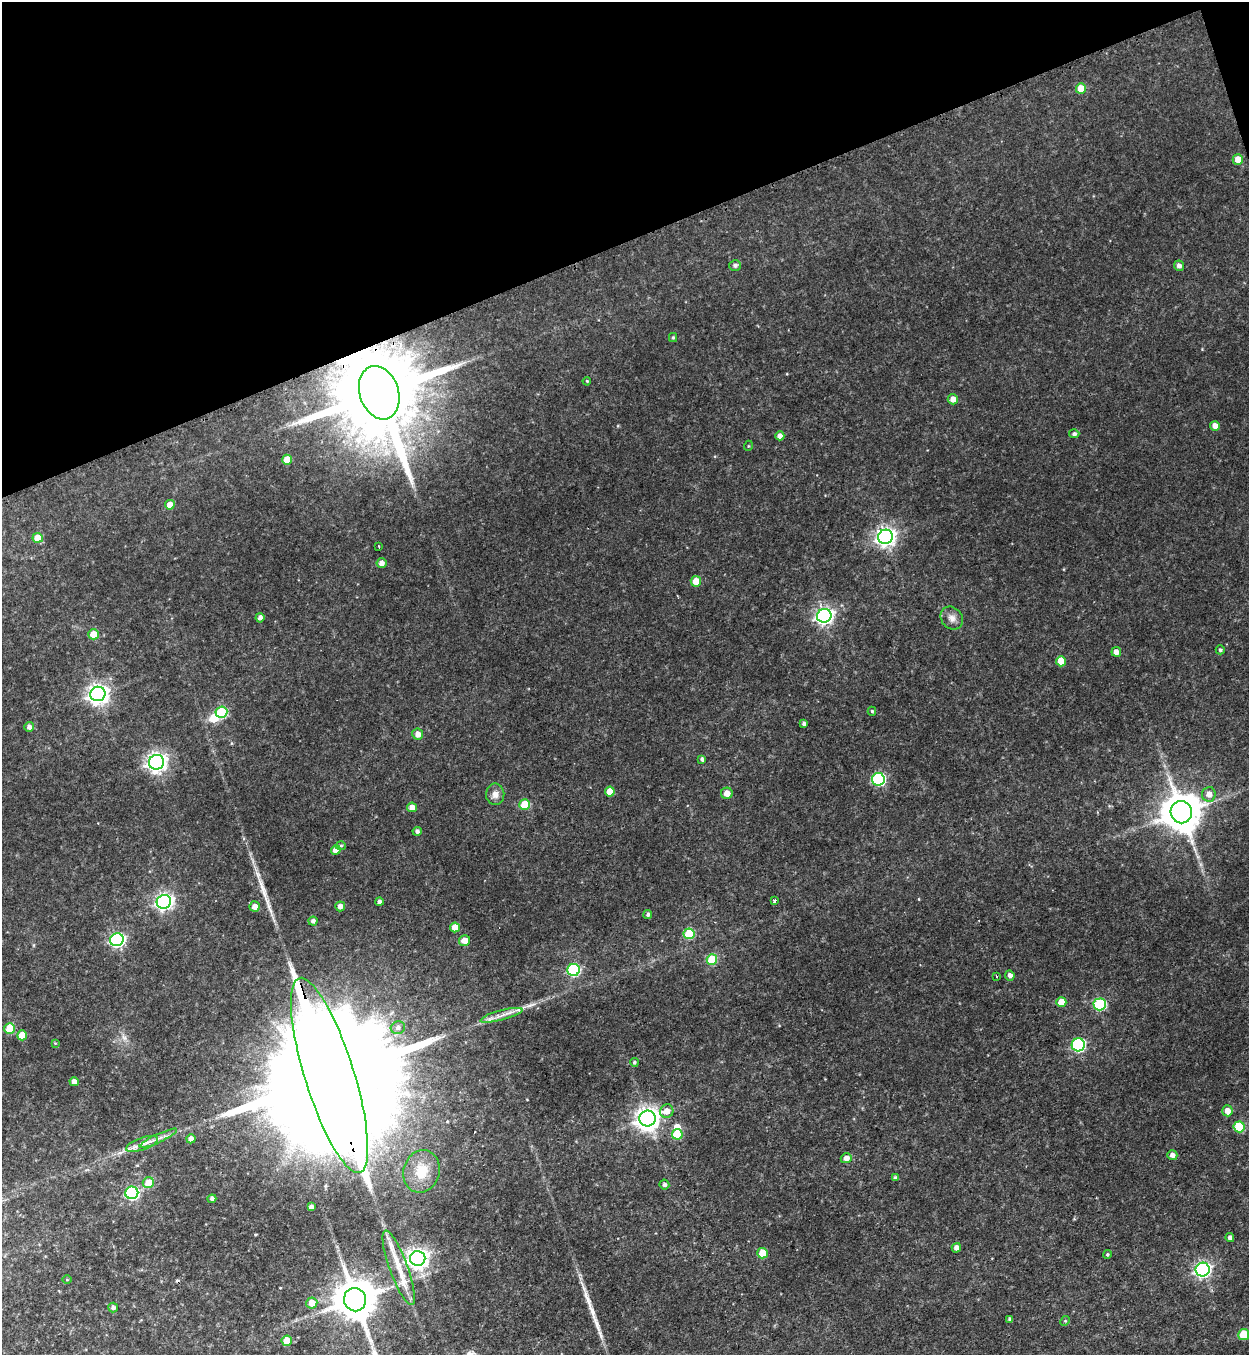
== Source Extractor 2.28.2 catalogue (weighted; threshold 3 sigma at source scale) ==
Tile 3 of 4 x 4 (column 3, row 1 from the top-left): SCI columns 2771-4017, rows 4082-5434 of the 5414 x 5454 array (HDU 1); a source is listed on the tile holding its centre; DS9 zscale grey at full resolution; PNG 1251 x 1357 px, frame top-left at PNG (2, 2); each listed source drawn as its Kron ellipse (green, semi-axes under 4 px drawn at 4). Shown black and unused: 18% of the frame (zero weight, under 3 of 4 exposures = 3% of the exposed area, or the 3 px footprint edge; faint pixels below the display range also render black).
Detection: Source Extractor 2.28.2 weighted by HDU 2 'WHT'; one run over the whole footprint, this tile lists its part. Background 0.175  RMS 0.0097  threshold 0.0434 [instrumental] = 3 sigma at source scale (4.5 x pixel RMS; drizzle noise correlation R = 1.50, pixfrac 1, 0.05/0.05 arcsec/px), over >= 5 px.
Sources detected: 108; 2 inside a brighter object's white glare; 2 cosmic-ray / hot-pixel residue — neither listed nor drawn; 1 inside a brighter listed object's ellipse — not listed separately; the other 103 listed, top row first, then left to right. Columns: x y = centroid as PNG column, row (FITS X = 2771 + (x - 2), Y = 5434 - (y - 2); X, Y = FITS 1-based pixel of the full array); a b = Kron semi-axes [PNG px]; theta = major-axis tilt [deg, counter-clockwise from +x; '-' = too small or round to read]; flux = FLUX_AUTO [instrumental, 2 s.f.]
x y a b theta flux
1081 88 5 5 - 17
1238 159 5 5 - 12
735 265 6 5 - 3
1179 266 5 5 - 3.9
673 337 4 4 - 1.6
587 381 4 3 - 0.89
379 393 27 19 -72 18000
953 399 5 5 - 7.5
1215 426 5 5 - 6.4
1074 434 5 4 - 2.5
780 436 4 4 - 5.4
748 446 5 3 - 0.81
287 460 5 5 - 13
170 505 5 4 - 9.8
885 537 7 7 - 450
38 538 5 5 - 15
379 546 3 2 - 1.5
381 563 5 5 - 5.9
696 581 5 5 - 12
824 616 7 7 - 330
260 618 4 4 - 3.9
952 618 12 10 -49 6.3
93 634 5 5 - 16
1220 650 4 4 - 1.5
1116 652 5 4 - 5.8
1061 661 5 5 - 15
98 694 7 7 - 580
872 711 4 4 - 1.3
221 712 6 5 - 61
804 724 4 3 - 2.3
29 727 5 5 - 4
418 734 5 5 - 6.7
702 759 4 4 - 2.7
156 762 7 7 - 490
878 779 6 6 - 120
610 791 5 5 - 14
727 793 6 5 - 8
495 794 11 9 -87 5.8
1209 794 7 7 - 6.7
525 805 5 5 - 30
412 807 5 5 - 6.6
1181 812 11 10 - 2800
417 831 4 4 - 2.7
341 846 5 4 - 1.3
336 850 5 4 - 10
774 901 3 3 - 2.4
164 902 7 6 - 330
379 902 4 4 - 3
340 906 5 5 - 5.2
255 907 5 5 - 6.8
648 914 4 4 - 2.1
313 921 4 4 - 3.5
455 927 5 5 - 11
689 934 5 5 - 43
117 940 7 6 - 190
464 940 5 5 - 8.4
712 960 5 5 - 37
574 970 6 6 - 92
1010 975 5 5 - 4.1
996 976 3 2 - 0.9
1061 1002 5 5 - 15
1100 1004 6 6 - 77
501 1015 22 5 15 8
398 1028 7 6 - 3.7
10 1029 5 5 - 29
22 1035 5 5 - 19
55 1043 4 3 - 0.79
1078 1045 6 6 - 110
634 1062 4 4 - 1.7
329 1075 102 24 -73 90000
74 1082 4 4 - 4.9
667 1111 7 6 - 7.9
1227 1111 5 5 - 7.3
647 1119 8 8 - 790
1239 1127 5 5 - 43
677 1134 5 5 - 33
158 1138 20 4 25 6.3
191 1139 4 4 - 6.7
142 1144 17 6 19 7
1172 1155 5 5 - 4.4
846 1158 5 5 - 5.6
421 1171 21 18 74 25
895 1178 4 4 - 2
148 1183 5 5 - 17
664 1185 5 5 - 2.5
132 1193 6 6 - 150
212 1199 4 4 - 2.6
311 1207 4 4 - 3.2
1230 1238 4 4 - 3.1
956 1248 5 4 - 4.2
762 1253 5 5 - 22
1107 1254 4 4 - 1.3
418 1258 7 7 - 550
399 1268 39 9 -70 23
1203 1270 7 7 - 250
67 1280 5 3 - 0.85
355 1300 12 11 - 3400
312 1303 5 5 - 12
113 1308 5 5 - 3.2
1010 1319 4 3 - 1.9
1065 1321 5 4 - 1.1
1244 1335 5 5 - 34
287 1341 5 5 - 17
Overlapping masked pixels (flux is a lower limit): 2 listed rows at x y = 379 393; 329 1075